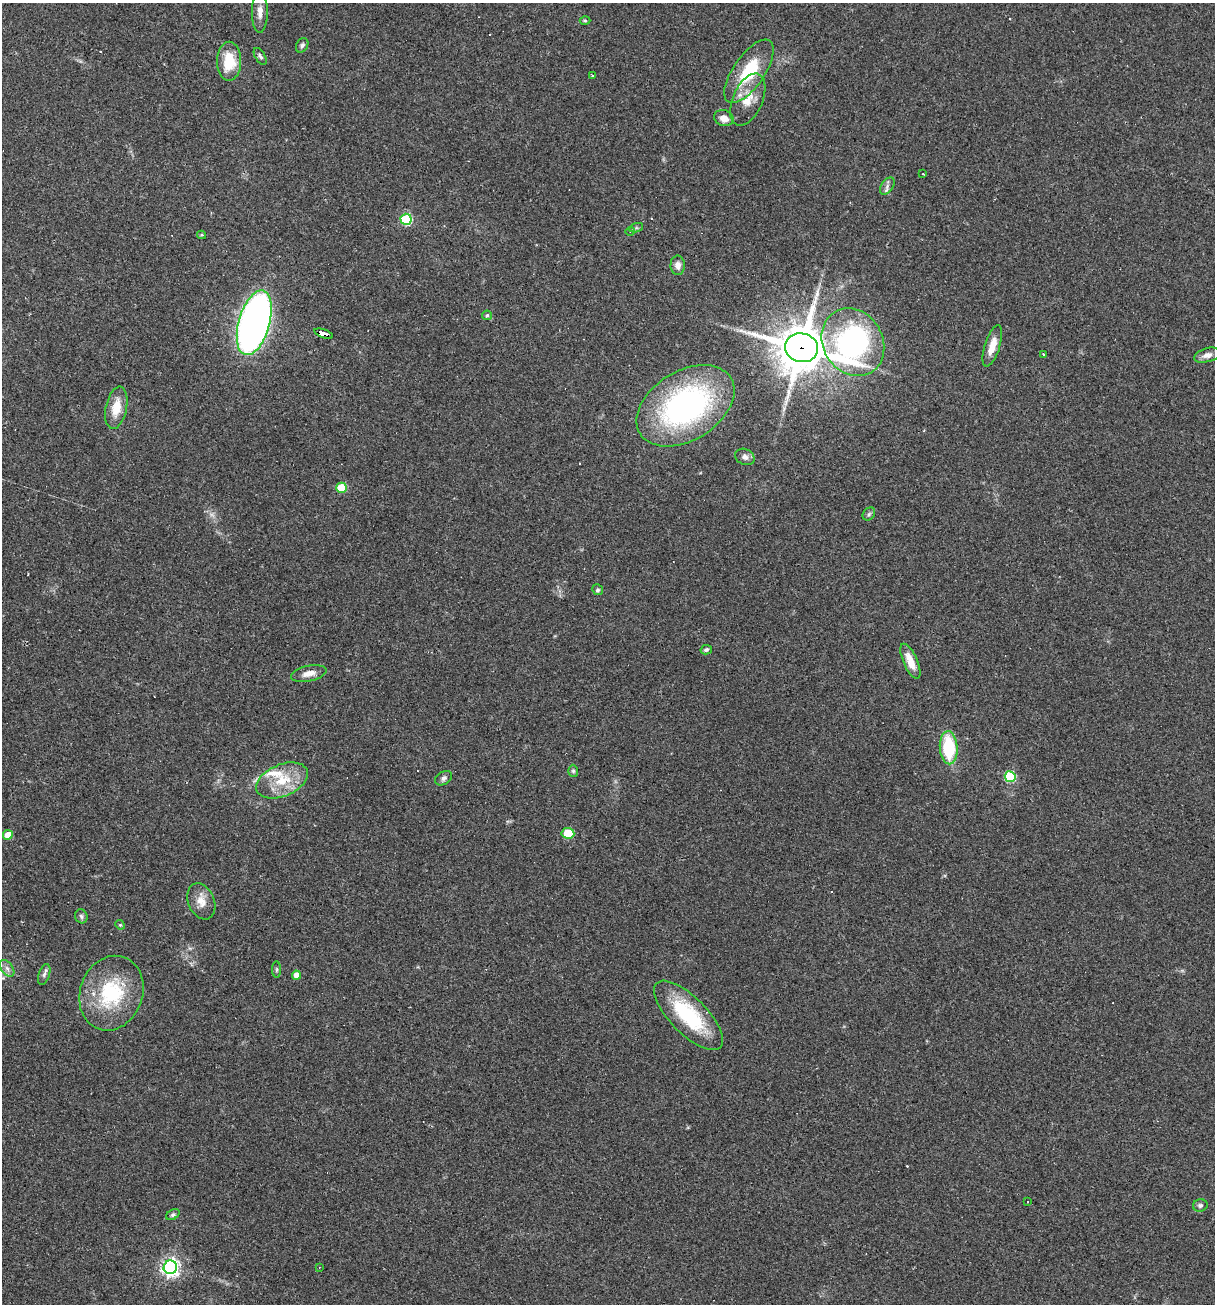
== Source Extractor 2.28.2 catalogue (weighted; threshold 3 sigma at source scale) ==
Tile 11 of 4 x 4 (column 3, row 3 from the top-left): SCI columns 2677-3889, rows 1303-2604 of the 5227 x 5208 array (HDU 1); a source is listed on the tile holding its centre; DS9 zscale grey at full resolution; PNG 1217 x 1306 px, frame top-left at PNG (2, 3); each listed source drawn as its Kron ellipse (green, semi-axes under 4 px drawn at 4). Shown black and unused: <1% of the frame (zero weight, under 2 of 3 exposures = <1% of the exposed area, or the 3 px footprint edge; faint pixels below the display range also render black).
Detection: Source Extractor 2.28.2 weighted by HDU 2 'WHT'; one run over the whole footprint, this tile lists its part. Background 0.0665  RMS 0.0055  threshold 0.0247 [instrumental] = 3 sigma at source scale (4.5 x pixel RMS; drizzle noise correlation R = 1.50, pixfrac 1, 0.05/0.05 arcsec/px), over >= 5 px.
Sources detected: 64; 1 too faint to see at this stretch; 7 cosmic-ray / hot-pixel residue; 1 long thin detection or spike segment (spike, bleed or trail) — neither listed nor drawn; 1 inside a brighter listed object's ellipse — not listed separately; the other 54 listed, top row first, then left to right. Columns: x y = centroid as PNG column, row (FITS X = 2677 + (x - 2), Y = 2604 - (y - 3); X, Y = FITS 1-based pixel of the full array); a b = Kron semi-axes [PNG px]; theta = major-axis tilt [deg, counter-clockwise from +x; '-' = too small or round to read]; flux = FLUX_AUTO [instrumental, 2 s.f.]
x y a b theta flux
260 12 21 8 90 5
585 21 5 3 - 0.65
302 45 8 5 59 1.5
260 56 9 5 -58 1.3
229 61 19 12 89 17
749 71 37 15 56 28
593 76 3 3 - 0.88
748 100 28 15 66 11
724 118 10 8 -19 4.4
923 174 2 2 - 0.53
887 186 9 5 55 2
406 219 5 5 - 46
636 228 7 4 18 1
630 231 4 4 - 0.59
201 235 4 4 - 0.61
678 265 9 7 -88 3.4
487 315 5 4 - 0.75
254 323 33 15 74 320
324 334 10 3 -19 160
853 342 35 30 -58 140
992 346 21 7 72 7.5
801 348 17 14 -13 2200
1043 354 4 3 - 0.51
1207 355 13 7 15 3.3
686 406 53 34 32 130
116 408 21 10 79 10
745 457 10 8 -26 2.5
342 488 5 5 - 21
869 514 7 5 47 1.2
598 590 5 5 - 1.1
706 650 6 4 12 1.1
910 661 19 7 -66 7.2
309 674 18 7 12 4.7
949 748 17 9 -86 31
573 771 6 5 - 0.95
1010 777 5 5 - 37
444 778 9 6 30 1.7
282 780 27 16 23 18
568 833 6 5 - 27
8 835 5 5 - 8.9
201 901 19 13 -67 6.8
81 916 7 6 - 1.3
120 925 5 4 - 0.66
7 968 9 6 -54 2.1
277 969 8 4 90 0.86
44 974 11 5 72 1.7
296 975 4 4 - 4.1
111 993 38 31 70 42
688 1015 45 18 -45 42
1028 1201 3 2 - 0.62
1200 1205 7 6 - 1.4
173 1215 7 5 31 1.1
170 1267 7 6 - 230
319 1267 4 3 - 0.41
Overlapping masked pixels (flux is a lower limit): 2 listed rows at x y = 324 334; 801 348
Isophote crosses this tile's border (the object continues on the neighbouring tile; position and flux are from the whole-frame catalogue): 1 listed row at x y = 260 12